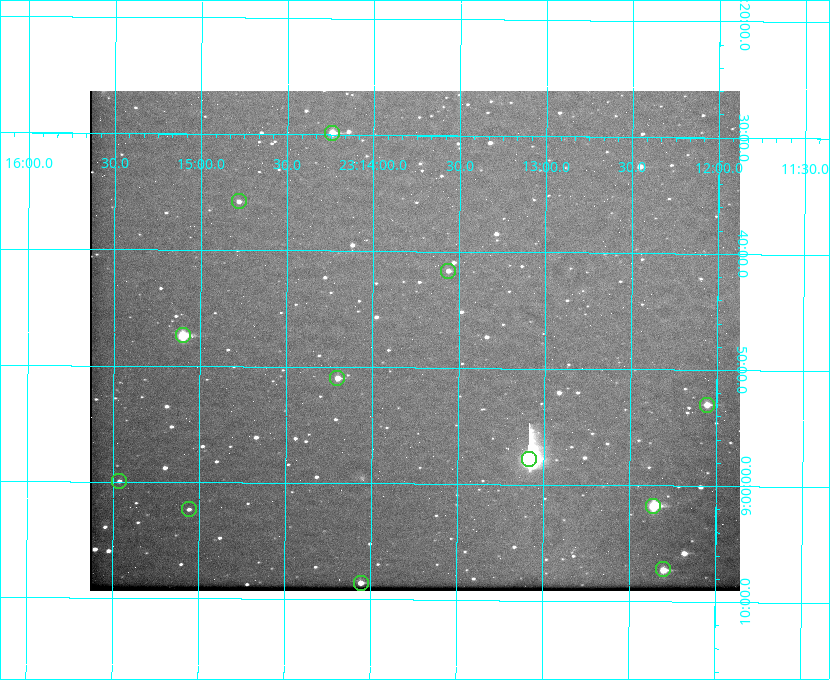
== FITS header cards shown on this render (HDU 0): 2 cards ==
NAXIS1  =                  650 / Width of table row in bytes
NAXIS2  =                  500 / Number of rows in table

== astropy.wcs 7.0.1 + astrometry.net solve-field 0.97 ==
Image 650 x 500 px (HDU 0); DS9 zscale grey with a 90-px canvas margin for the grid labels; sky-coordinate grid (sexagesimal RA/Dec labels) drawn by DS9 from the SOLVED WCS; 12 Tycho-2 reference stars matched to detected sources circled (green)
Header WCS: none
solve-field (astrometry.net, Tycho-2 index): SOLVED blind (the file carries no WCS)
Solved WCS: RA---TAN-SIP/DEC--TAN-SIP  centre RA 23:13:45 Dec +08:48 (348.44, +8.79 deg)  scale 5.16 arcsec/px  FOV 55.9' x 43.0'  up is +180 deg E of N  parity flipped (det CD > 0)
(file carries no celestial WCS; the grid is the blind solution)
Tycho-2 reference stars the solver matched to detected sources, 12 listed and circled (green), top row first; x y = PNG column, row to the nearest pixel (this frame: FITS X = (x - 90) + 1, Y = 500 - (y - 91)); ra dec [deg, ICRS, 3 dp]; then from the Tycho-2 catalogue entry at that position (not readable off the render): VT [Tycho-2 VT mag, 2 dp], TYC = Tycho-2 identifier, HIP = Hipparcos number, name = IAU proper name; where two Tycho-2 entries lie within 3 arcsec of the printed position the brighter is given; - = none
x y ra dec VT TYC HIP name
332 133 348.560 +8.498 9.78 1161-1619-1 - -
239 201 348.695 +8.597 11.30 1161-1571-1 - -
448 271 348.391 +8.694 11.47 1161-728-1 - -
183 335 348.775 +8.789 8.97 1161-884-1 114784 -
337 378 348.550 +8.849 10.80 1161-574-1 - -
707 405 348.014 +8.883 10.51 1161-1048-1 - -
529 459 348.271 +8.963 6.92 1161-1161-1 114608 -
119 481 348.866 +8.999 11.82 1161-694-1 - -
653 506 348.091 +9.029 8.14 1161-448-1 114562 -
189 509 348.765 +9.039 11.87 1161-1547-1 - -
663 569 348.075 +9.120 9.77 1161-768-1 - -
361 583 348.514 +9.143 10.38 1161-1071-1 - -